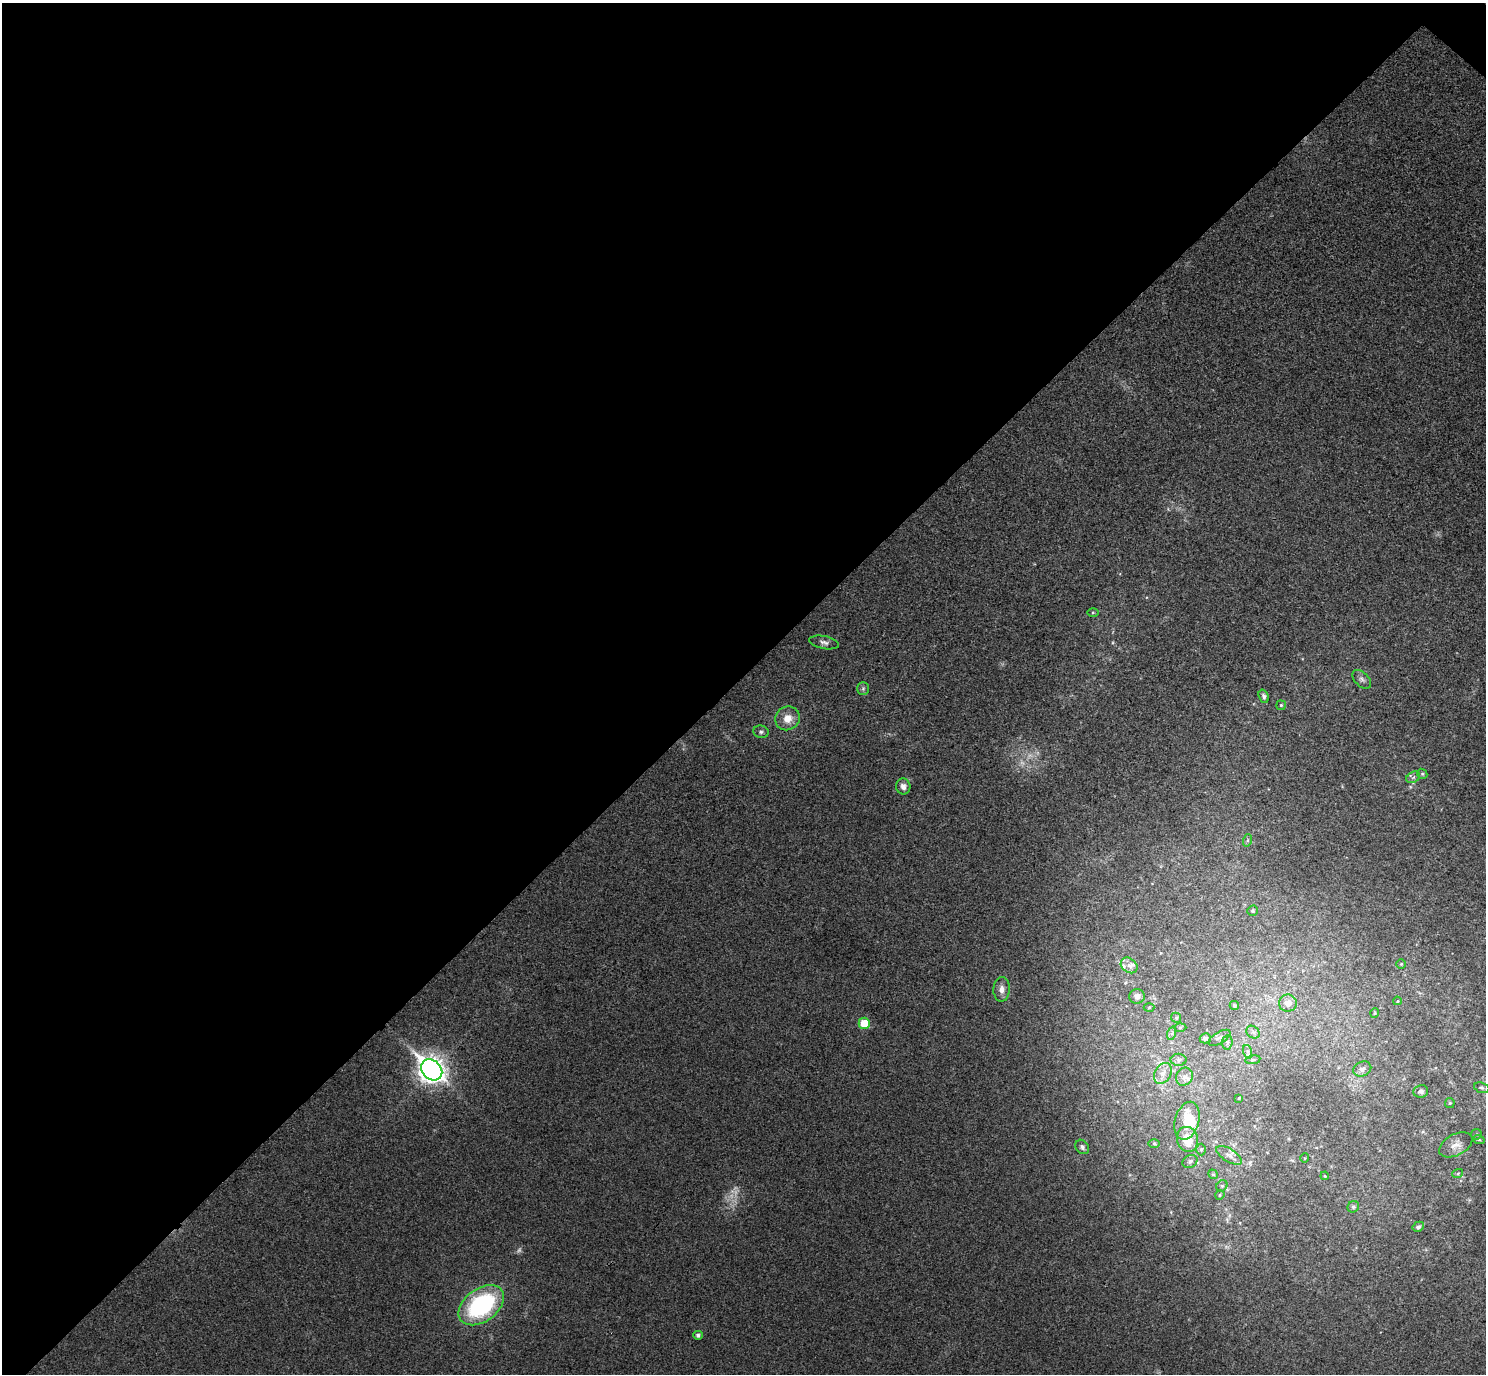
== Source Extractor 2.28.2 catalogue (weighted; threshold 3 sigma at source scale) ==
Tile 5 of 4 x 4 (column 1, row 2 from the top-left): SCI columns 45-1528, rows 2943-4314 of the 6023 x 6026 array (HDU 1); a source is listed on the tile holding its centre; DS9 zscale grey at full resolution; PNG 1488 x 1376 px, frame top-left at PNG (2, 3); each listed source drawn as its Kron ellipse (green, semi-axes under 4 px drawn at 4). Shown black and unused: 49% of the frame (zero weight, under 3 of 4 exposures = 6% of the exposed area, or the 3 px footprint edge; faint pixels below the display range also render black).
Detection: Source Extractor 2.28.2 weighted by HDU 2 'WHT'; one run over the whole footprint, this tile lists its part. Background 0.0272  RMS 0.0062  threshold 0.0281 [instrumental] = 3 sigma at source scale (4.5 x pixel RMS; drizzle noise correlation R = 1.50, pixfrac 1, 0.05/0.05 arcsec/px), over >= 5 px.
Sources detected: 69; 3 too faint to see at this stretch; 1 inside a brighter object's white glare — neither listed nor drawn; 4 inside a brighter listed object's ellipse — not listed separately; the other 61 listed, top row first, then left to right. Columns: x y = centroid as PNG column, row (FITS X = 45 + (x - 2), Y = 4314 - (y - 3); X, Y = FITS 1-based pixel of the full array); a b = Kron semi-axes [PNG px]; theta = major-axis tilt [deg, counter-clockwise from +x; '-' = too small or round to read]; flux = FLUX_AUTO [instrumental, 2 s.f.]
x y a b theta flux
1093 613 6 4 0 0.71
824 642 15 6 -11 2.5
1362 679 11 7 -45 2.2
863 689 6 5 - 1.2
1264 696 7 5 -68 1.6
1281 705 5 5 - 0.84
787 718 13 11 32 8
761 732 8 6 -8 1.6
1422 774 5 4 - 0.94
1413 777 7 5 32 1.6
903 786 8 7 - 3.3
1248 840 6 4 71 0.86
1253 911 5 5 - 0.83
1401 964 5 5 - 0.74
1129 965 9 7 -37 2.8
1002 989 12 8 89 4
1137 996 8 7 - 3
1397 1001 4 3 - 0.4
1288 1003 9 8 - 5.2
1234 1005 4 4 - 1.1
1149 1008 5 3 - 0.62
1375 1013 5 4 - 0.73
1176 1018 5 4 - 0.87
864 1023 6 5 - 15
1180 1027 6 4 2 0.95
1253 1032 7 5 -41 1.8
1172 1033 7 4 72 1.2
1205 1038 5 5 - 1.6
1219 1038 12 5 31 2.2
1227 1042 7 5 84 1.6
1248 1052 7 4 -72 1.4
1178 1060 8 6 1 1.8
1253 1060 7 3 8 0.95
1362 1069 9 7 25 2.9
432 1070 12 9 -43 600
1163 1073 11 8 58 4.7
1184 1077 9 8 - 3.3
1482 1088 8 5 -18 1.3
1421 1091 7 6 - 1.7
1239 1098 4 3 - 0.55
1450 1103 5 5 - 0.69
1187 1121 19 12 74 15
1476 1134 6 5 - 0.94
1187 1139 13 10 -73 13
1479 1140 6 3 -19 0.8
1154 1144 6 4 -1 0.88
1456 1145 18 10 28 5.2
1082 1147 8 6 -50 1.7
1201 1150 6 5 - 1
1229 1155 14 6 -31 3.5
1305 1158 5 3 - 0.52
1190 1161 8 6 27 1.6
1458 1173 5 4 - 0.81
1213 1174 5 4 - 0.92
1325 1176 4 3 - 0.52
1222 1186 6 5 - 1
1220 1195 5 4 - 0.82
1353 1207 6 5 - 1.3
1418 1227 6 5 - 1.8
481 1305 25 16 36 85
698 1335 5 4 - 1.6
Unlisted compact peaks at least as high as the median listed source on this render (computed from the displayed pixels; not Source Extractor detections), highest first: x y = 1112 643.